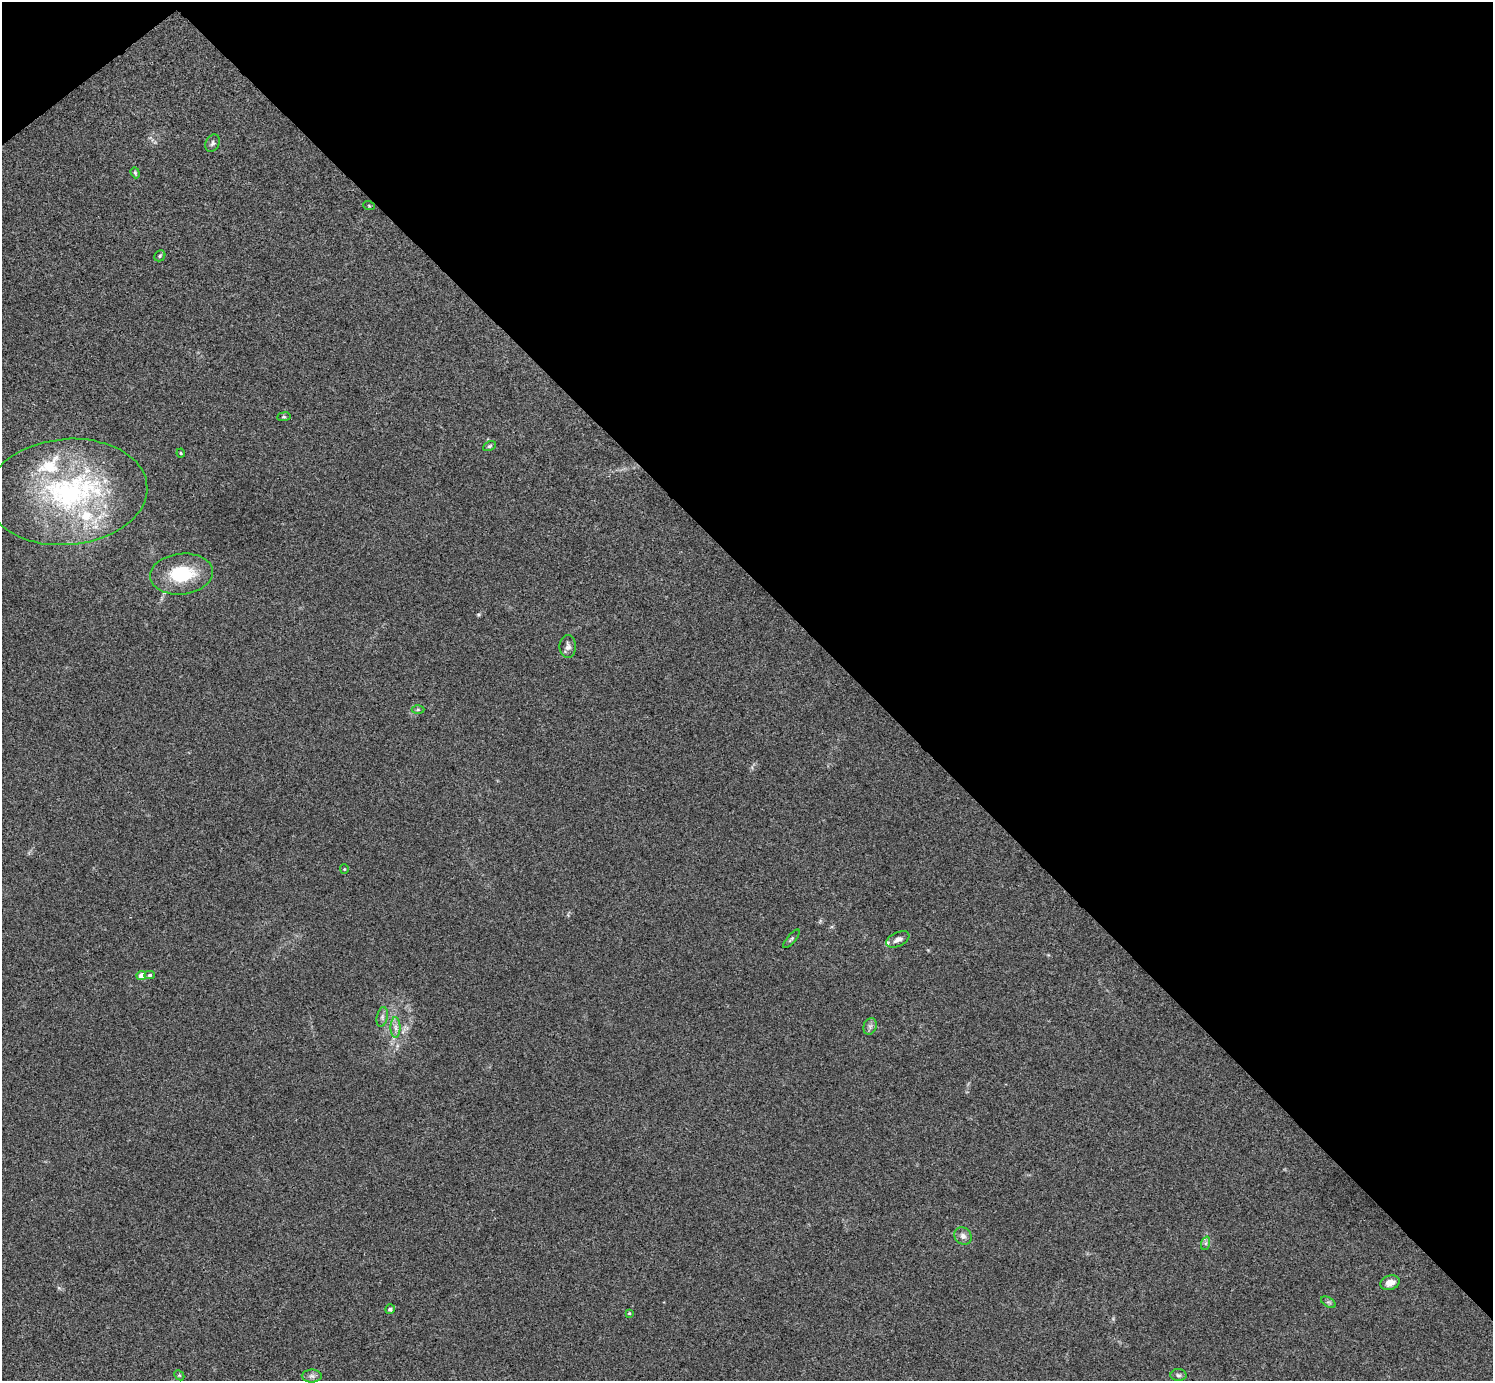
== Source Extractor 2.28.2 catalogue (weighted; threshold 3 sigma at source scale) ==
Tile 3 of 4 x 4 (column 3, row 1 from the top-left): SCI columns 2988-4478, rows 4296-5674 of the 5976 x 5974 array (HDU 1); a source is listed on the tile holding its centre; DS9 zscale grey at full resolution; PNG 1495 x 1383 px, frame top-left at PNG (2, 2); each listed source drawn as its Kron ellipse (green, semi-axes under 4 px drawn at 4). Shown black and unused: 43% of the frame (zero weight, under 3 of 4 exposures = <1% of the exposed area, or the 3 px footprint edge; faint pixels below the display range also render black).
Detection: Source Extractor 2.28.2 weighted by HDU 2 'WHT'; one run over the whole footprint, this tile lists its part. Background 0.0246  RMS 0.0046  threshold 0.0207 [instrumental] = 3 sigma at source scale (4.5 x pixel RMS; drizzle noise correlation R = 1.50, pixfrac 1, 0.05/0.05 arcsec/px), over >= 5 px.
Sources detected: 31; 3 inside a brighter listed object's ellipse — not listed separately; the other 28 listed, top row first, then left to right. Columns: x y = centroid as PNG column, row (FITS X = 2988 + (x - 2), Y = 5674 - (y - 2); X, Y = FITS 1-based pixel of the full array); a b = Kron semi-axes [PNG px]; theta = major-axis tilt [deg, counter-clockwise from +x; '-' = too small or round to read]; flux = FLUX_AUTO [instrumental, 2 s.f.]
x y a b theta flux
212 143 9 6 63 1.3
135 173 6 4 -70 0.6
369 206 6 3 -19 0.45
160 256 6 5 - 0.65
284 417 7 3 7 0.5
489 446 7 4 27 0.7
181 453 4 4 - 0.43
67 492 80 53 5 95
181 574 31 20 6 23
568 647 11 8 -90 2
418 709 6 4 0 0.68
344 869 5 4 - 0.44
791 939 11 3 49 0.78
898 939 12 7 26 2.2
150 975 5 4 - 0.81
141 976 5 4 - 4.7
382 1017 10 5 77 1.4
870 1026 8 6 69 1.5
396 1028 10 5 -89 1.8
963 1236 9 8 - 2.1
1206 1243 7 4 71 0.84
1390 1283 10 7 18 3.7
1328 1302 8 4 -30 0.81
390 1309 5 4 - 1.1
629 1313 4 3 - 0.48
179 1375 6 4 -44 0.63
1178 1375 8 6 -2 1.1
312 1376 10 6 0 1.5